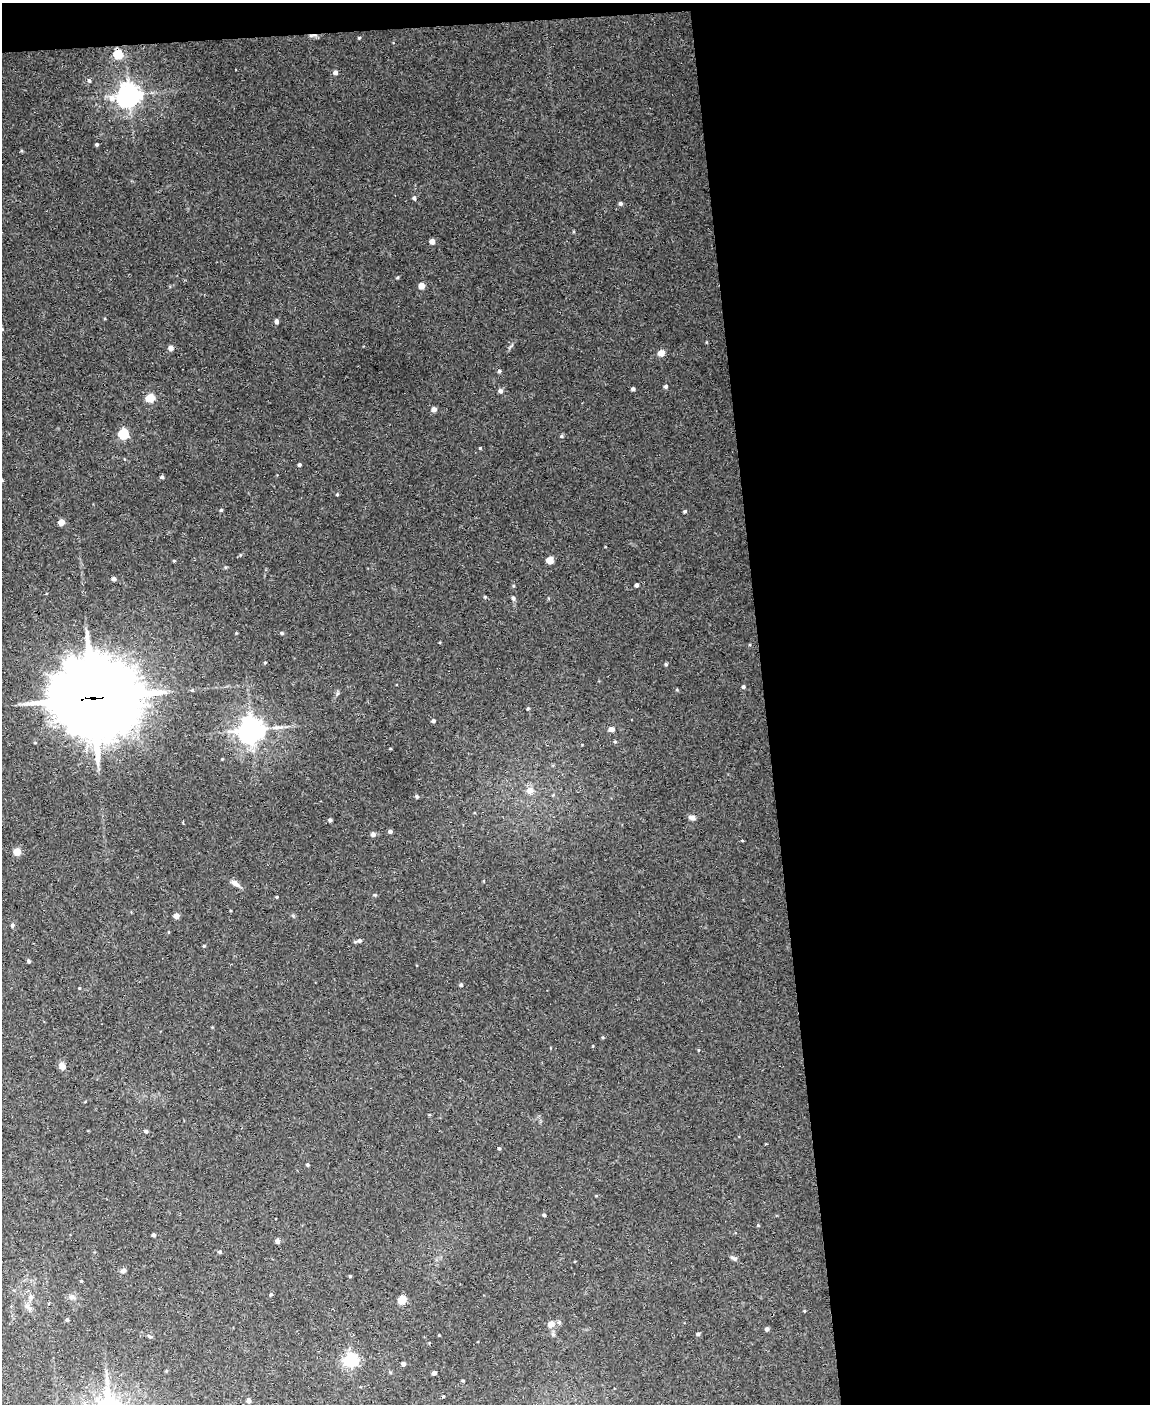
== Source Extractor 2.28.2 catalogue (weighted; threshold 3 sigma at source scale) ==
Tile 4 of 4 x 3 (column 4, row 1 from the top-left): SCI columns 3445-4592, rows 3037-4438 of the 4592 x 4566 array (HDU 1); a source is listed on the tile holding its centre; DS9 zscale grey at full resolution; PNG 1152 x 1406 px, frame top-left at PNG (2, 3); no overlay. Shown black and unused: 35% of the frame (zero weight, under 3 of 4 exposures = <1% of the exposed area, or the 3 px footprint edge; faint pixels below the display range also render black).
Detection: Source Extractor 2.28.2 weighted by HDU 2 'WHT'; one run over the whole footprint, this tile lists its part. Background 0.0514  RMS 0.0046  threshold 0.0209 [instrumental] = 3 sigma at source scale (4.5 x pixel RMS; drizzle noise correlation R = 1.50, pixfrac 1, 0.05/0.05 arcsec/px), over >= 5 px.
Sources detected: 93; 1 cosmic-ray / hot-pixel residue — not listed; the other 92 listed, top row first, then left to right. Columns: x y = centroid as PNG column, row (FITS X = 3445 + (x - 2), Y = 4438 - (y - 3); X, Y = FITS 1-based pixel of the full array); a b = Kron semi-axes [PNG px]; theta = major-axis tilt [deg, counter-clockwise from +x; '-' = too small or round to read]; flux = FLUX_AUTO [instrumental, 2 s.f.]
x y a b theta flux
359 38 4 3 - 0.49
118 54 5 5 - 24
335 73 5 5 - 1.4
89 81 5 4 - 0.71
129 95 8 7 - 410
97 144 4 4 - 0.68
414 198 4 4 - 0.7
620 203 4 4 - 0.94
432 241 4 4 - 2.8
422 286 5 5 - 3.4
276 321 5 4 - 1.3
2 329 4 4 - 0.51
171 348 5 5 - 2
661 353 5 5 - 4.4
499 371 5 4 - 0.76
666 386 4 4 - 1
633 389 4 3 - 0.91
500 391 6 5 - 1.3
150 398 5 5 - 19
434 409 6 5 - 1.7
123 434 5 5 - 36
561 436 4 4 - 0.7
480 448 3 3 - 0.41
299 465 4 4 - 0.99
162 477 4 4 - 0.87
2 480 4 4 - 0.51
337 494 4 4 - 0.45
221 510 4 4 - 0.6
685 511 4 4 - 0.69
61 522 5 5 - 5
550 560 5 5 - 5.5
174 561 3 3 - 0.47
114 579 4 4 - 1.4
636 585 4 3 - 1.3
485 597 4 4 - 0.44
513 598 6 5 - 0.84
282 633 5 4 - 0.65
265 662 4 3 - 0.37
666 664 4 4 - 0.56
743 687 5 4 - 0.81
93 698 30 25 -4 4400
528 708 5 3 - 0.38
433 721 4 4 - 0.94
611 729 5 5 - 2.3
251 730 8 7 - 510
615 741 4 4 - 0.53
530 790 8 8 - 3
417 796 6 4 -2 0.61
692 818 8 6 -15 1.6
330 820 4 4 - 0.82
390 831 5 4 - 1
373 834 5 5 - 1.7
17 852 5 5 - 7.1
235 883 11 6 -31 2.2
375 895 5 4 - 0.46
277 897 3 3 - 0.39
176 916 4 4 - 3
12 925 5 4 - 0.9
359 940 5 5 - 0.81
204 946 4 3 - 0.47
29 961 5 4 - 0.66
461 985 5 4 - 0.58
698 1050 4 3 - 0.32
62 1066 10 7 -59 2.2
146 1131 5 4 - 1.1
499 1148 4 3 - 0.54
307 1165 4 4 - 0.57
544 1215 4 3 - 0.78
154 1235 4 3 - 1.1
277 1241 6 5 - 1.2
220 1252 5 4 - 0.74
734 1258 11 4 -19 1
123 1271 8 5 48 1.1
350 1276 4 3 - 0.42
81 1281 5 3 - 0.36
271 1294 5 4 - 0.5
30 1297 7 7 - 1.5
72 1297 8 7 - 1.7
402 1300 5 4 - 15
29 1308 13 6 -36 2.1
67 1320 5 4 - 0.7
551 1324 9 8 - 2.7
767 1329 4 4 - 0.99
698 1334 4 4 - 0.8
439 1335 3 3 - 0.3
150 1336 7 4 -20 0.64
351 1360 6 6 - 100
403 1364 4 4 - 1.3
434 1373 4 4 - 1.7
463 1381 4 3 - 0.39
443 1397 3 3 - 0.49
248 1400 4 4 - 1.9
Overlapping masked pixels (flux is a lower limit): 1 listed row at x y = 93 698
Isophote crosses this tile's border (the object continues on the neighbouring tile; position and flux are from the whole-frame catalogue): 2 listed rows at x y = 2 329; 2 480